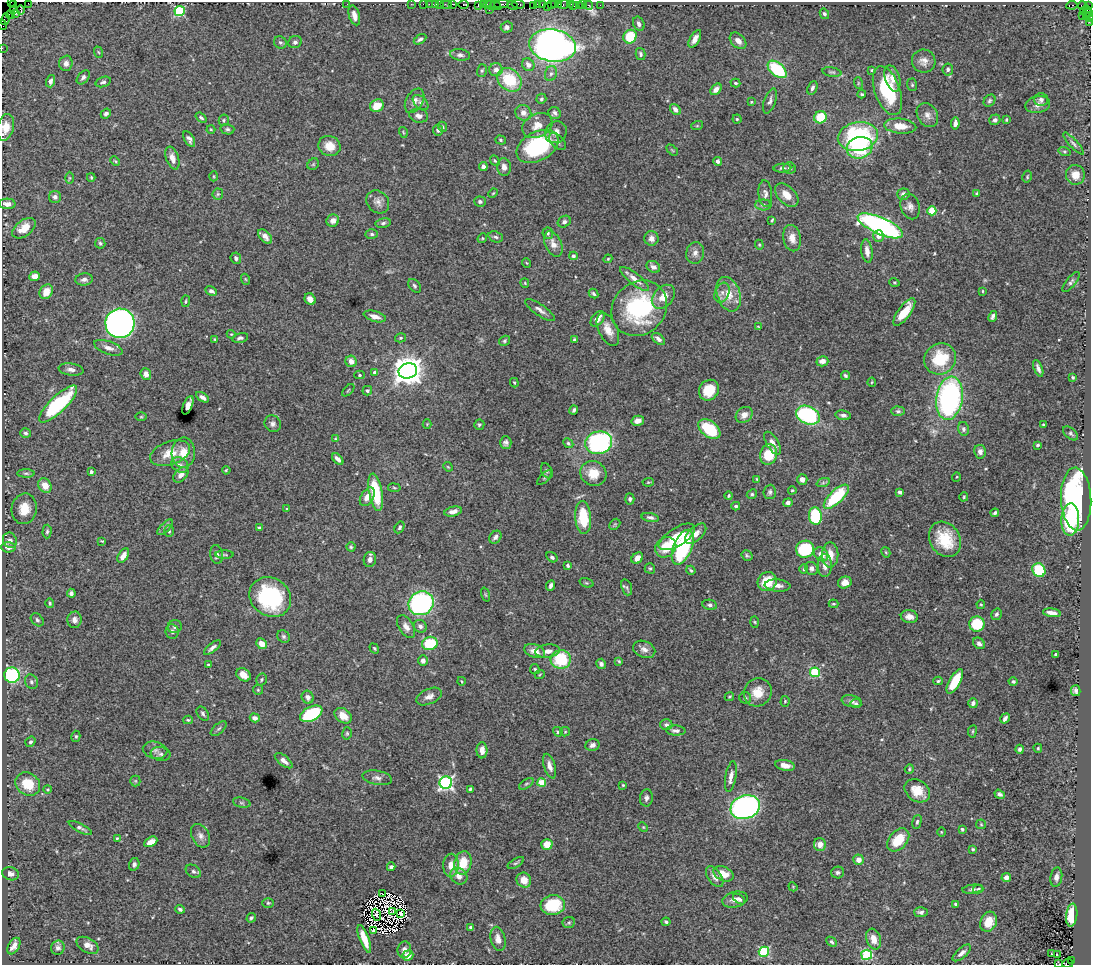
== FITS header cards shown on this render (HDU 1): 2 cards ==
NAXIS1  =                 1089
NAXIS2  =                  963

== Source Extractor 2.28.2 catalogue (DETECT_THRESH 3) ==
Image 1089 x 963 px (HDU 1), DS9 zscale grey, 1 PNG px = 1 image px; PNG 1093 x 967 px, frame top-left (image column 1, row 963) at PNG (2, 2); each listed source drawn as its Kron ellipse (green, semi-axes under 4 px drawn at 4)
Background 2.79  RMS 0.037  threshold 0.112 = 3 sigma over >= 5 px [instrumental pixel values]
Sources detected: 518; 8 with non-positive FLUX_AUTO (blend fragments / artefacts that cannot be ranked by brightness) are neither listed nor drawn; of the other 510, the 500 brightest by FLUX_AUTO listed and drawn (10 fainter detections omitted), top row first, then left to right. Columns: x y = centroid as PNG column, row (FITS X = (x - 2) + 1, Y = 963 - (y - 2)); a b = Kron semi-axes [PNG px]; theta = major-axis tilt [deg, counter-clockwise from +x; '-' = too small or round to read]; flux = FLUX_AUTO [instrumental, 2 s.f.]
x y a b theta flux
11 2 3 2 - 30
28 3 2 2 - 110
347 4 2 2 - 70
411 4 2 2 - 87
423 4 2 2 - 120
429 4 2 2 - 100
436 4 3 3 - 420
440 4 2 2 - 120
446 4 6 2 0 230
452 4 2 2 - 97
464 4 5 3 - 240
487 4 2 2 - 65
502 4 7 3 3 720
518 4 7 3 -9 680
537 4 3 2 - 220
543 4 3 3 - 440
551 4 2 2 - 270
554 4 3 2 - 200
559 4 3 2 - 290
571 4 3 2 - 98
13 5 3 2 - 57
478 5 4 2 - 80
483 5 4 2 - 220
491 5 5 4 - 270
512 5 5 3 - 500
534 5 4 3 - 320
563 5 5 3 - 460
579 5 2 2 - 90
583 5 2 2 - 46
589 5 4 3 - 260
600 5 2 2 - 43
1072 5 5 3 - 1100
495 6 5 4 - 680
547 6 2 2 - 200
574 6 3 2 - 71
1083 6 5 3 - 170
1088 6 3 3 - 290
13 9 3 2 - 30
21 10 4 3 - 110
489 10 2 2 - 75
180 11 5 5 - 230
1087 11 6 4 -61 430
1083 12 3 2 - 60
15 14 3 2 - 91
824 14 5 4 - 4.9
10 15 4 2 - 100
354 15 10 5 -74 16
1082 16 2 2 - 56
1086 16 3 3 - 120
1089 17 4 2 - 200
5 19 6 4 76 250
1089 22 2 2 - 10
639 24 7 5 -67 10
3 25 5 2 - 140
507 27 6 5 - 9.7
630 37 7 6 - 85
420 39 7 4 31 6.7
695 39 10 5 61 16
738 41 9 6 -43 14
280 42 7 6 - 5.3
295 42 7 6 - 6.7
552 45 23 16 -9 1700
2 48 2 2 - 53
98 52 6 3 -70 2.7
641 54 6 4 -77 5.7
460 55 10 5 -9 7.8
924 61 12 11 - 18
66 63 7 7 - 14
528 65 6 5 - 13
777 69 11 6 -41 160
948 69 6 5 - 5.8
482 70 6 5 - 4.6
496 70 6 6 - 12
872 70 3 2 - 2.7
832 72 9 4 -10 5
551 73 8 6 72 7.4
83 77 8 5 49 8.4
892 78 13 7 -73 21
509 80 13 10 -41 110
50 81 6 4 74 7.9
103 82 8 5 17 6.1
735 83 5 3 - 3.6
858 83 6 4 -73 2.7
912 85 6 5 - 3.9
812 88 7 4 67 7.2
716 89 6 4 48 16
887 91 25 12 -70 170
862 94 4 3 - 3.2
541 99 5 5 - 5
1041 100 7 6 - 8.9
415 101 13 8 60 15
770 101 13 6 71 9.1
989 101 7 5 47 4.6
751 102 3 2 - 2.1
421 103 9 5 -44 7.1
1038 105 12 8 12 19
377 106 7 6 - 39
675 110 6 4 -49 14
523 113 8 7 - 15
554 113 6 6 - 5.9
106 114 5 4 - 7.4
927 115 13 9 -58 17
419 116 9 7 -12 13
820 117 6 6 - 73
201 118 6 4 -38 4.5
737 119 4 4 - 3.4
224 120 5 5 - 4
995 120 6 5 - 7.7
1006 120 3 2 - 2.6
955 123 6 4 81 9.7
537 126 16 11 26 27
697 126 6 4 18 3.2
900 126 16 7 -6 37
6 127 13 8 77 35
442 127 5 4 - 3.4
211 129 4 3 - 2
227 129 7 5 -14 5.2
438 130 5 5 - 6.3
403 132 5 3 - 2.4
556 132 11 10 - 17
858 137 20 14 11 300
189 139 8 5 -58 8.8
501 140 5 4 - 4.1
557 142 10 6 -44 8
1073 143 14 4 -47 7.4
329 146 11 10 - 34
537 146 22 14 28 230
860 148 13 10 17 150
672 150 6 4 -45 3.1
1064 151 6 4 -18 3.5
172 158 12 6 -70 18
115 161 5 3 - 2.7
495 161 5 3 - 3.2
718 161 4 4 - 7.3
313 164 6 5 - 3.6
483 167 4 4 - 8.9
504 167 9 7 -77 14
782 168 9 4 2 7
789 168 6 6 - 6
1075 175 10 9 - 25
214 176 5 3 - 2.4
91 177 4 3 - 2.7
1027 177 6 4 77 3.6
69 178 6 4 89 3.1
493 193 5 3 - 2.4
218 194 5 5 - 4
765 194 13 7 -84 10
903 194 6 5 - 13
977 194 4 3 - 4.5
787 195 14 8 -45 32
55 197 6 6 - 8
480 201 6 5 - 6.3
378 202 12 10 -44 15
7 204 8 5 -1 15
763 205 8 5 -1 6.2
910 206 13 9 -74 15
932 211 4 4 - 94
772 220 3 3 - 3.1
333 221 6 6 - 12
564 222 7 5 32 6.9
383 223 7 5 11 5.1
880 226 24 8 -24 720
24 228 13 8 37 35
548 233 5 5 - 4.9
372 234 6 5 - 5.2
878 236 6 5 - 15
265 237 8 5 -48 13
496 237 7 5 -18 5.5
482 238 5 4 - 3
651 238 7 7 - 11
792 238 13 9 -78 24
100 243 5 5 - 4.2
553 244 13 8 -66 20
759 245 5 4 - 2.8
867 251 11 5 -82 17
695 253 11 9 78 14
573 256 4 4 - 5.1
236 258 6 5 - 6.7
608 259 4 4 - 2.3
527 263 5 3 - 2.3
653 267 7 5 -33 11
35 276 5 4 - 17
84 279 9 6 7 10
245 279 5 3 - 2.3
635 279 18 5 -39 21
894 282 5 3 - 2.8
1071 282 12 5 52 6.8
525 283 5 4 - 2.5
414 286 8 5 -51 5.1
211 291 6 4 -26 9.4
982 291 3 2 - 2
46 292 8 6 59 33
722 293 10 7 67 13
594 294 5 4 - 4.9
729 294 18 11 -71 41
663 297 13 9 47 32
310 299 6 5 - 14
186 301 6 2 85 2.8
639 308 29 26 46 270
540 310 18 5 -35 13
904 312 16 6 54 58
375 316 11 5 -15 18
993 316 5 3 - 7.4
598 319 9 5 49 18
120 323 15 14 - 1100
758 327 3 2 - 2.2
608 329 18 9 -65 29
231 334 4 3 - 2.2
240 338 8 5 12 6.7
401 338 6 4 16 4.1
215 339 3 2 - 2.1
658 339 8 4 -40 10
574 340 3 3 - 4.8
504 341 6 4 34 4.3
108 348 15 6 -19 16
940 359 16 15 - 100
351 361 6 5 - 17
822 361 6 5 - 16
1038 368 9 3 -68 8.1
71 369 12 6 -8 11
408 371 9 7 13 4100
375 373 4 3 - 11
146 374 6 5 - 13
360 375 5 4 - 3.4
845 375 4 3 - 4.5
1073 377 3 3 - 3.6
872 382 4 4 - 2.5
514 383 5 3 - 2.7
348 390 7 3 45 2.4
709 390 11 9 51 52
367 391 5 5 - 4.9
202 397 7 4 -32 9.1
949 398 22 13 81 610
58 404 25 8 44 210
188 405 10 4 68 13
574 410 4 3 - 5.3
898 411 7 4 0 5.5
744 415 9 7 38 20
808 415 12 9 -23 270
843 415 8 4 -9 7.7
141 417 6 4 1 2.7
638 421 6 5 - 18
273 424 9 8 - 9.4
427 424 4 4 - 2.4
479 425 5 5 - 4.7
1043 425 3 2 - 2.5
709 429 12 8 -37 120
963 429 7 5 -76 5.8
25 433 5 5 - 5.4
1071 433 9 5 -40 5.1
335 439 3 3 - 2.3
506 443 6 6 - 8.3
568 443 5 4 - 4.2
599 443 13 11 15 420
773 443 13 5 -59 18
1038 445 3 3 - 3.5
980 452 7 6 - 11
170 453 21 11 19 46
183 453 15 12 88 38
769 455 10 8 75 79
338 459 7 4 -46 12
180 465 9 7 -30 9.8
448 467 5 4 - 2.5
226 470 4 3 - 2.6
547 471 8 5 -62 4.7
91 472 4 3 - 7.8
26 473 8 4 -1 5
593 473 13 12 - 45
181 475 9 6 46 15
956 477 5 3 - 2.1
545 478 10 4 45 4.6
757 479 4 3 - 2.3
802 479 5 5 - 15
648 482 5 4 - 2.8
823 483 7 4 19 4.9
45 486 7 6 - 31
394 488 6 3 -9 2.9
792 490 4 3 - 3
376 492 19 6 -79 120
770 492 7 6 - 6.4
900 492 4 3 - 7.1
752 494 5 4 - 4.7
729 496 4 3 - 3
367 497 10 6 60 20
836 497 16 6 44 170
964 497 4 4 - 2.8
630 499 5 4 - 5.5
1076 499 31 15 -87 650
788 503 5 4 - 8.9
736 506 4 3 - 4.7
24 509 15 12 79 42
287 509 4 3 - 2.5
453 511 9 5 13 13
995 513 4 3 - 5.2
815 516 8 6 -83 140
583 517 16 8 -85 100
650 517 9 4 -11 7.6
1070 520 16 9 88 220
615 524 6 4 45 4
165 527 10 4 45 6.9
400 527 6 4 59 4.8
259 528 4 3 - 5.7
47 531 7 4 87 4.6
169 531 6 5 - 5.4
696 534 13 7 42 20
495 537 7 5 48 7.4
677 537 20 9 32 66
945 539 18 15 -57 84
10 540 8 6 -61 9
102 541 3 2 - 2.4
8 547 7 5 -4 14
351 547 4 4 - 3.6
666 547 11 9 39 52
683 547 18 9 68 200
805 549 9 8 - 140
886 552 5 4 - 2.7
217 554 9 6 -82 13
821 554 8 6 -42 27
225 555 9 3 0 3.2
747 555 6 5 - 3.8
830 555 12 8 90 32
123 556 8 5 59 18
552 557 6 4 -32 5
637 558 6 5 - 22
370 559 7 6 - 13
568 566 4 3 - 4.5
825 566 11 7 90 18
650 568 5 5 - 4.4
811 568 7 6 - 9.6
804 569 5 4 - 3.2
691 570 5 3 - 3.4
1039 570 7 6 - 150
767 581 10 9 - 59
845 582 7 5 23 22
586 583 7 4 -19 3.4
551 585 5 4 - 8.7
778 585 13 6 -4 16
627 587 8 5 -71 5.7
71 593 4 4 - 7.2
485 595 7 3 -71 2.5
270 597 22 19 -37 250
50 603 5 4 - 3.9
421 603 13 11 28 420
833 604 5 3 - 3
981 604 4 4 - 2.9
710 605 7 5 -11 6.4
1052 613 9 4 -9 17
996 614 6 5 - 5.7
909 617 8 6 -10 16
37 620 7 5 -46 5.6
75 620 8 7 - 12
755 622 5 3 - 2.7
977 624 8 8 - 82
420 626 7 6 - 9.8
175 627 7 6 - 7.8
406 627 12 7 -58 16
172 631 7 6 - 7.4
284 636 7 5 -46 5.3
430 643 8 6 15 110
979 643 6 5 - 7.7
262 644 6 5 - 22
212 648 10 4 39 8.5
374 648 5 4 - 3.3
644 649 11 8 -22 14
535 651 11 6 -20 19
548 651 12 6 6 19
1056 654 3 3 - 6.2
561 659 10 9 - 120
423 661 5 4 - 9.1
619 661 4 2 - 2.9
601 664 5 4 - 7.4
208 665 4 3 - 2.7
535 669 5 5 - 4
815 672 5 4 - 170
540 674 5 3 - 2.3
12 675 8 8 - 240
243 675 8 6 -35 25
261 679 6 5 - 4.2
461 681 4 3 - 2.1
938 681 4 3 - 3.5
955 681 13 5 61 77
31 682 7 6 - 6.9
1013 682 4 4 - 5.1
258 690 5 5 - 3.2
1076 691 5 4 - 7.2
758 692 14 13 - 45
429 696 13 7 24 16
308 697 7 6 - 11
729 697 5 4 - 2.9
745 698 6 5 - 4.1
785 701 5 4 - 3.4
852 701 10 6 -12 9.1
973 703 5 5 - 8.1
856 704 5 4 - 4.9
203 714 8 5 -53 6.2
311 714 12 7 28 170
343 716 9 6 -34 29
255 718 5 4 - 12
1005 718 5 4 - 9.9
188 720 5 4 - 3.1
666 725 6 5 - 6.9
219 729 9 5 41 5.8
676 731 10 5 -3 9.6
972 731 6 3 81 2.9
558 732 5 4 - 4.5
565 732 5 4 - 2.8
347 733 6 5 - 3.8
76 736 6 4 76 3.8
30 742 5 4 - 5
592 745 7 6 - 10
1038 748 4 3 - 2.8
1020 749 4 4 - 6.4
155 750 12 8 -12 12
482 750 8 5 -88 18
161 754 10 7 -11 8
284 761 10 5 -38 15
785 765 10 5 -10 18
550 766 13 5 -72 15
909 769 5 4 - 3.4
731 776 16 5 80 18
377 778 15 7 -11 12
135 781 5 5 - 2.9
446 783 6 6 - 580
542 783 4 4 - 81
28 784 13 11 -35 66
526 784 8 4 35 4.4
623 785 4 4 - 3.1
48 789 4 3 - 2.2
470 789 4 3 - 4.1
917 791 14 10 -35 44
1000 794 5 4 - 7.5
646 798 8 6 82 8.9
242 803 9 5 -13 4.6
745 807 15 11 19 710
917 822 7 4 75 4.7
981 824 5 5 - 3.2
643 827 5 4 - 2.9
80 828 13 4 -27 7.6
962 829 3 3 - 4.5
941 832 5 3 - 2.1
201 836 12 8 -62 15
117 838 4 3 - 2.3
898 840 13 9 48 66
151 842 7 4 28 25
547 844 5 5 - 28
820 844 6 6 - 24
973 849 3 3 - 3.4
859 860 5 5 - 19
463 863 12 8 78 54
516 863 9 3 31 4.2
134 864 6 5 - 8.2
451 865 12 7 88 26
391 867 4 3 - 7
193 871 8 6 -33 7.7
838 872 6 6 - 7.5
11 874 8 6 -16 11
723 874 10 7 -25 34
459 876 9 7 -39 17
715 877 12 6 -55 15
1006 877 5 4 - 11
1056 877 10 6 80 12
524 880 7 7 - 27
793 887 5 3 - 2.2
973 889 10 4 6 6.1
978 889 5 4 - 3.6
383 894 2 2 - 2.7
739 899 7 4 -37 6.8
735 900 13 7 13 17
268 903 6 4 -1 3.5
956 904 3 3 - 4.4
553 905 12 10 7 100
180 909 5 4 - 5.7
393 912 3 2 - 2.9
921 912 7 5 1 8.4
401 914 4 2 - 5.2
376 915 6 3 -68 6
1072 915 11 5 83 83
251 918 5 3 - 4.4
666 922 4 3 - 4.1
989 922 10 8 64 37
569 923 6 5 - 4.2
471 927 4 3 - 4.6
373 931 2 2 - 2.2
364 939 15 4 -69 35
498 939 12 7 -77 19
874 939 11 7 -71 24
831 942 5 4 - 4.6
88 945 12 7 -29 19
14 946 9 5 59 14
58 948 7 6 - 10
404 950 8 7 - 14
764 952 5 5 - 200
962 953 11 5 42 11
1051 954 3 2 - 11
408 955 6 5 - 25
867 955 5 5 - 190
1057 955 3 3 - 7.4
1072 961 4 2 - 270
1059 963 4 2 - 2.3
1068 963 5 3 - 680
At the frame edge (FLAGS 8, measured only in part): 11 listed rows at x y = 11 2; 28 3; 1088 6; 1089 17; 5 19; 1089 22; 3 25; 2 48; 6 127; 1059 963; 1068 963
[10 fainter detections neither listed nor drawn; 8 non-positive-flux detections neither listed nor drawn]